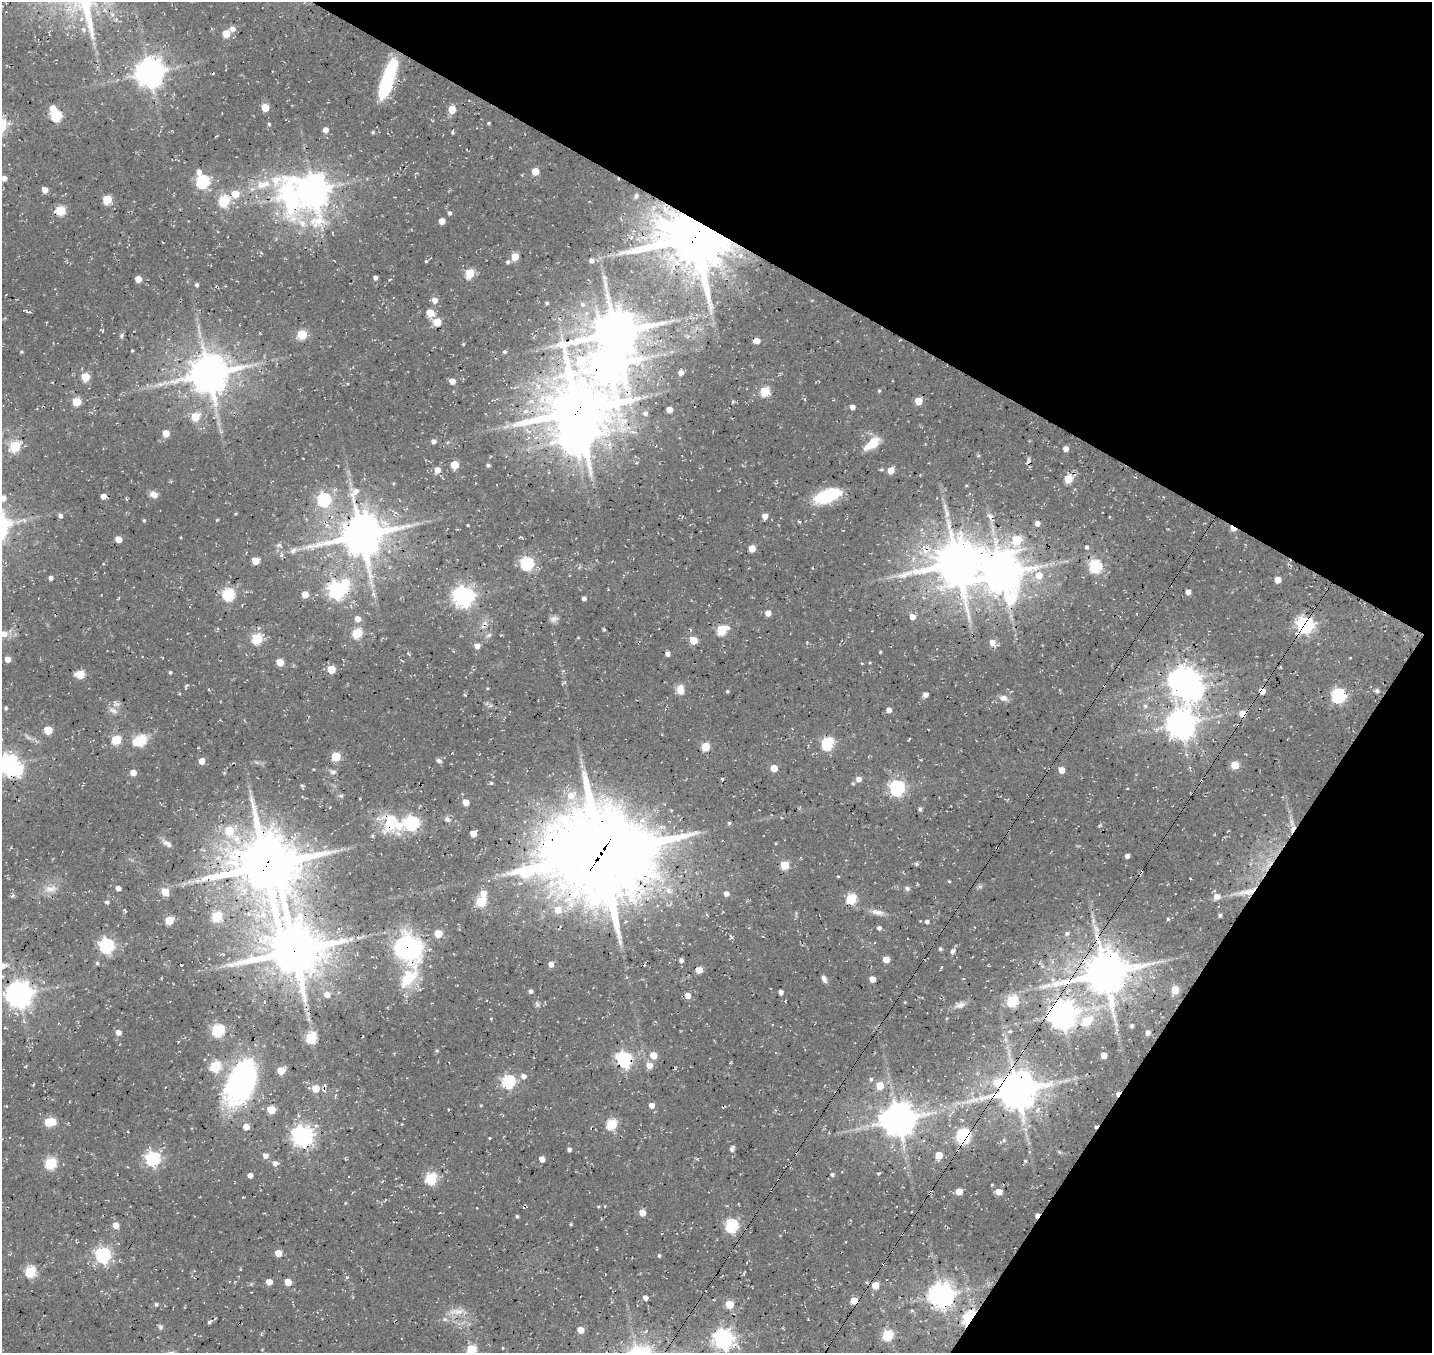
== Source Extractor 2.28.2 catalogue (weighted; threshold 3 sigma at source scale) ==
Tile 8 of 4 x 4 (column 4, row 2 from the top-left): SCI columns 4415-5844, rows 3033-4383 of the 5960 x 5999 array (HDU 1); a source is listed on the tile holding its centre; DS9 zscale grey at full resolution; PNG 1434 x 1355 px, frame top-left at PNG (2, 2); no overlay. Shown black and unused: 28% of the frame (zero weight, under 3 of 4 exposures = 8% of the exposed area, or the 3 px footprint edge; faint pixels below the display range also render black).
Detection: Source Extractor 2.28.2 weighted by HDU 2 'WHT'; one run over the whole footprint, this tile lists its part. Background 0.0281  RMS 0.0035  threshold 0.0157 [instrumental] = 3 sigma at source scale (4.5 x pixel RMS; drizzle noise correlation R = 1.50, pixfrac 1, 0.0396/0.0396 arcsec/px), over >= 5 px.
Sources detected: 345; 1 too faint to see at this stretch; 6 inside a brighter object's white glare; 10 cosmic-ray / hot-pixel residue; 1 long thin detection or spike segment (spike, bleed or trail) — not listed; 3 inside a brighter listed object's ellipse — not listed separately; the other 324 listed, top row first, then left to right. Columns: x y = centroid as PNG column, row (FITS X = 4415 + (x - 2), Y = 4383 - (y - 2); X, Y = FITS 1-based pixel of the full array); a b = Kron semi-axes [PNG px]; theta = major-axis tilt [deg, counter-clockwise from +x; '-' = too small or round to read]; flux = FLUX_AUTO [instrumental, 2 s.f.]
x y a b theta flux
232 29 6 6 - 1.8
226 34 5 5 - 8.8
149 73 9 8 - 530
388 77 45 13 74 24
53 108 6 5 - 3.7
265 108 5 5 - 7.9
452 109 5 5 - 7.9
56 116 6 6 - 27
489 123 3 3 - 0.37
269 124 4 4 - 0.45
325 130 5 5 - 2.5
373 132 4 4 - 0.52
535 171 5 5 - 7.1
199 172 6 5 - 1.5
4 178 4 4 - 2.2
202 182 6 6 - 57
45 190 5 5 - 2.6
313 190 10 9 - 600
235 194 6 6 - 7
636 196 5 4 - 0.55
290 197 84 43 -56 68
107 199 6 5 - 13
224 201 6 6 - 27
60 210 6 5 - 18
450 213 4 4 - 0.82
442 221 5 5 - 3.2
631 238 4 3 - 0.43
695 238 17 15 -6 2500
515 257 5 5 - 7.7
426 261 4 4 - 0.45
591 261 5 4 - 1.3
508 262 5 5 - 0.86
469 273 5 5 - 17
604 277 9 4 -35 0.63
375 278 4 4 - 1.1
138 279 5 5 - 3.9
197 285 4 4 - 0.79
435 300 6 5 - 2.8
547 303 4 4 - 0.56
582 305 6 6 - 0.79
27 311 7 2 -23 0.75
430 313 6 5 - 6.7
437 322 5 5 - 9.7
102 331 4 3 - 0.36
615 333 15 12 12 1400
302 334 5 5 - 17
121 335 7 5 58 0.64
757 341 6 5 - 2
463 344 3 3 - 0.43
132 351 3 3 - 0.44
505 352 3 3 - 0.5
581 360 8 7 - 9.6
681 373 4 4 - 1.8
208 374 12 11 - 1100
85 377 5 5 - 11
452 381 5 5 - 2.7
160 384 12 6 18 1.9
765 391 5 5 - 19
879 391 5 4 - 0.47
918 401 5 5 - 6.4
77 402 5 5 - 12
733 402 5 4 - 0.5
852 407 4 4 - 1.9
669 410 5 4 - 3.4
577 411 18 15 10 1900
645 413 6 5 - 1.1
195 417 6 5 - 9.7
624 421 14 7 31 3.2
221 432 6 4 -43 0.57
166 433 5 5 - 4.6
574 438 12 10 -41 510
433 441 5 5 - 1.3
872 444 15 7 39 9.6
15 446 6 5 - 25
1066 449 4 4 - 2.2
1029 459 8 3 -79 0.69
636 463 4 4 - 0.32
454 465 5 5 - 11
488 465 5 4 - 0.67
437 470 6 5 - 2.8
891 470 5 5 - 4.8
1068 479 5 5 - 11
966 485 4 3 - 0.3
355 493 23 9 59 4.2
153 494 10 7 -29 1.9
103 496 5 4 - 2.4
827 496 23 11 22 23
3 498 6 5 - 2
324 500 6 6 - 48
60 516 5 5 - 0.92
765 516 5 4 - 3
144 520 4 3 - 0.42
1037 523 5 4 - 1.8
468 525 3 2 - 0.41
1233 528 7 4 -31 4.7
361 535 13 12 - 1300
118 539 5 5 - 4.5
1087 547 5 4 - 0.83
752 548 5 5 - 6
293 551 10 6 39 1.3
255 561 5 5 - 6.5
527 563 6 6 - 52
957 563 15 14 - 1400
1095 566 6 6 - 47
1002 574 20 13 82 1100
1039 575 8 8 - 4.5
50 578 4 4 - 1.3
1278 580 5 5 - 4.4
336 590 7 6 - 120
1188 592 4 4 - 2.1
228 594 6 6 - 43
305 594 5 5 - 4.2
464 597 7 7 - 190
584 598 4 4 - 1.3
768 613 5 5 - 2.6
912 617 5 5 - 2.9
358 619 6 5 - 2.7
554 619 11 7 24 1.4
1305 625 7 6 - 100
604 630 4 3 - 0.41
721 630 6 5 - 21
357 633 5 5 - 21
4 634 7 6 - 3.1
489 635 7 6 - 0.9
257 639 6 5 - 27
693 640 5 5 - 8.5
992 642 6 6 - 2.8
477 646 5 5 - 2.1
880 652 3 3 - 0.37
668 654 4 4 - 1.3
1350 658 3 3 - 0.4
8 659 5 4 - 3.4
280 662 5 5 - 6.8
331 669 5 5 - 9.7
170 672 4 3 - 0.51
80 674 7 6 - 5.8
1182 680 9 8 - 400
564 683 6 3 36 0.43
680 690 11 8 -86 3.5
727 691 4 3 - 0.4
1262 691 5 5 - 3.4
1377 691 5 4 - 0.81
465 695 4 3 - 0.42
925 695 4 4 - 2.1
1338 696 6 6 - 60
1003 698 11 8 -12 1.9
1145 706 6 5 - 0.82
6 708 4 4 - 0.62
113 710 13 6 -27 1.6
889 710 5 5 - 1.8
1242 714 5 5 - 5.3
1180 724 10 9 - 480
48 730 5 5 - 11
116 740 5 5 - 18
141 740 6 6 - 29
827 743 6 6 - 41
705 747 5 5 - 11
336 756 5 5 - 15
202 761 5 5 - 3.8
439 761 7 5 -32 0.93
8 765 7 7 - 200
1235 765 5 5 - 9.4
774 768 5 5 - 6.4
1062 770 5 4 - 3.8
333 772 9 5 6 0.98
133 773 5 4 - 3.9
722 779 5 3 - 0.37
858 779 6 6 - 2
491 783 5 4 - 0.43
302 786 5 4 - 0.51
897 788 6 6 - 82
1127 789 3 2 - 0.25
571 795 15 11 29 5.1
341 796 6 5 - 0.59
466 802 5 5 - 4.5
330 807 3 2 - 0.23
920 809 5 5 - 0.61
447 819 8 5 -47 1.1
390 822 28 23 -41 15
412 823 7 6 - 69
729 823 4 4 - 0.58
230 831 14 7 -50 12
473 834 5 5 - 4.9
167 844 13 7 -33 1.8
334 851 7 4 -17 0.81
600 853 39 30 8 4600
1127 856 4 4 - 1.5
785 865 5 5 - 13
265 866 19 18 - 2200
838 876 4 3 - 0.36
949 881 4 3 - 0.34
118 888 4 4 - 1.9
907 888 7 6 - 0.89
50 889 18 9 17 3.3
669 891 10 8 -48 2.3
165 892 6 5 - 7.3
1247 892 30 7 13 4.8
483 893 6 6 - 3.3
726 894 5 5 - 1.7
12 896 7 4 53 0.58
1216 896 7 7 - 2.1
851 899 5 5 - 27
481 901 6 5 - 23
107 902 4 4 - 0.8
558 910 7 7 - 4.6
125 911 6 2 -55 0.37
877 912 16 7 -5 2.2
263 915 12 10 -74 4.8
1220 915 4 3 - 0.68
217 917 5 5 - 22
1168 919 4 3 - 0.39
169 920 5 5 - 10
927 922 5 4 - 0.98
879 928 4 4 - 1
1067 933 6 5 - 0.77
438 934 5 5 - 8.8
731 937 6 3 -58 0.63
106 946 6 6 - 74
408 949 32 28 -44 48
940 949 4 4 - 0.63
294 951 17 15 4 1900
953 951 9 5 57 1.2
886 959 5 5 - 5
681 960 5 5 - 1
1052 961 5 3 - 0.53
97 963 4 4 - 0.55
551 964 5 5 - 2.2
2 966 8 6 7 3.1
699 970 5 5 - 5.5
1105 973 13 12 - 1400
824 979 9 6 -70 1.2
872 979 5 4 - 3.4
1175 990 5 5 - 9.4
531 991 4 4 - 1
781 992 4 4 - 1.4
19 994 8 8 - 400
327 995 6 6 - 2.5
688 996 5 5 - 3
1012 1001 6 5 - 30
905 1002 4 3 - 0.3
960 1005 14 8 13 1.9
1061 1014 8 8 - 470
1087 1021 8 6 34 11
1132 1026 5 4 - 0.94
218 1030 6 6 - 42
1009 1031 6 4 20 0.63
118 1033 5 5 - 2
1148 1033 5 5 - 1.7
311 1038 6 6 - 27
437 1050 5 4 - 0.48
653 1055 5 5 - 5.4
1104 1055 5 4 - 4.2
624 1059 7 6 - 97
649 1065 6 6 - 3.4
215 1066 6 6 - 24
281 1071 5 5 - 7.5
524 1076 6 5 - 1.7
871 1079 5 4 - 0.63
508 1082 6 6 - 50
241 1083 44 25 67 78
325 1085 4 3 - 0.43
880 1085 6 5 - 6.7
309 1088 3 3 - 0.31
316 1089 5 5 - 7.7
1017 1091 12 10 8 1100
651 1105 5 5 - 2.2
271 1110 5 5 - 10
298 1115 5 3 - 0.41
898 1120 10 9 - 810
50 1122 7 5 3 17
611 1124 6 5 - 28
246 1127 5 5 - 3.7
302 1136 7 7 - 220
964 1136 13 11 66 17
490 1138 4 2 - 0.25
1004 1140 6 5 - 0.62
732 1149 6 5 - 1.1
569 1150 4 4 - 0.89
939 1155 5 5 - 5.7
265 1156 5 5 - 1.9
153 1159 6 6 - 72
542 1159 5 5 - 2
1025 1161 4 3 - 0.38
51 1163 6 6 - 33
275 1163 6 6 - 1.7
250 1175 4 4 - 2
832 1175 5 4 - 0.69
431 1178 6 6 - 32
959 1191 5 5 - 5
999 1191 5 4 - 4.6
929 1193 5 3 - 0.41
345 1203 5 3 - 0.27
598 1207 5 3 - 0.33
911 1212 3 2 - 0.26
642 1213 5 5 - 4.5
517 1216 4 3 - 0.51
571 1224 4 3 - 0.37
116 1225 5 5 - 3.6
731 1226 6 6 - 47
846 1242 3 2 - 0.23
278 1253 5 5 - 5.2
103 1255 6 6 - 86
659 1255 5 4 - 0.5
30 1272 6 5 - 28
744 1273 6 3 71 0.36
347 1277 5 3 - 0.37
269 1282 5 5 - 3.4
288 1282 5 5 - 5.6
875 1286 5 5 - 6
941 1295 8 8 - 360
645 1298 5 4 - 1.4
854 1300 5 5 - 6.5
156 1304 5 5 - 0.56
729 1304 5 5 - 10
457 1312 24 8 3 3.6
969 1317 17 9 56 16
445 1319 7 5 -20 0.81
209 1322 6 4 19 0.7
160 1327 7 6 - 0.69
580 1330 5 5 - 4.6
887 1335 6 5 - 25
723 1339 7 7 - 180
503 1348 4 3 - 0.3
471 1349 5 5 - 21
Overlapping masked pixels (flux is a lower limit): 29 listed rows (the first 20) at x y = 290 197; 60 210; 695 238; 615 333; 577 411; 1233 528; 361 535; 957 563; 1305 625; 1262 691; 1242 714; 8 765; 390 822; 600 853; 265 866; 1247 892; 408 949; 294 951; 1105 973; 19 994
Isophote crosses this tile's border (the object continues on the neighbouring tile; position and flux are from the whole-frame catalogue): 6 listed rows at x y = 4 178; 3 498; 4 634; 8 765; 2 966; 471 1349